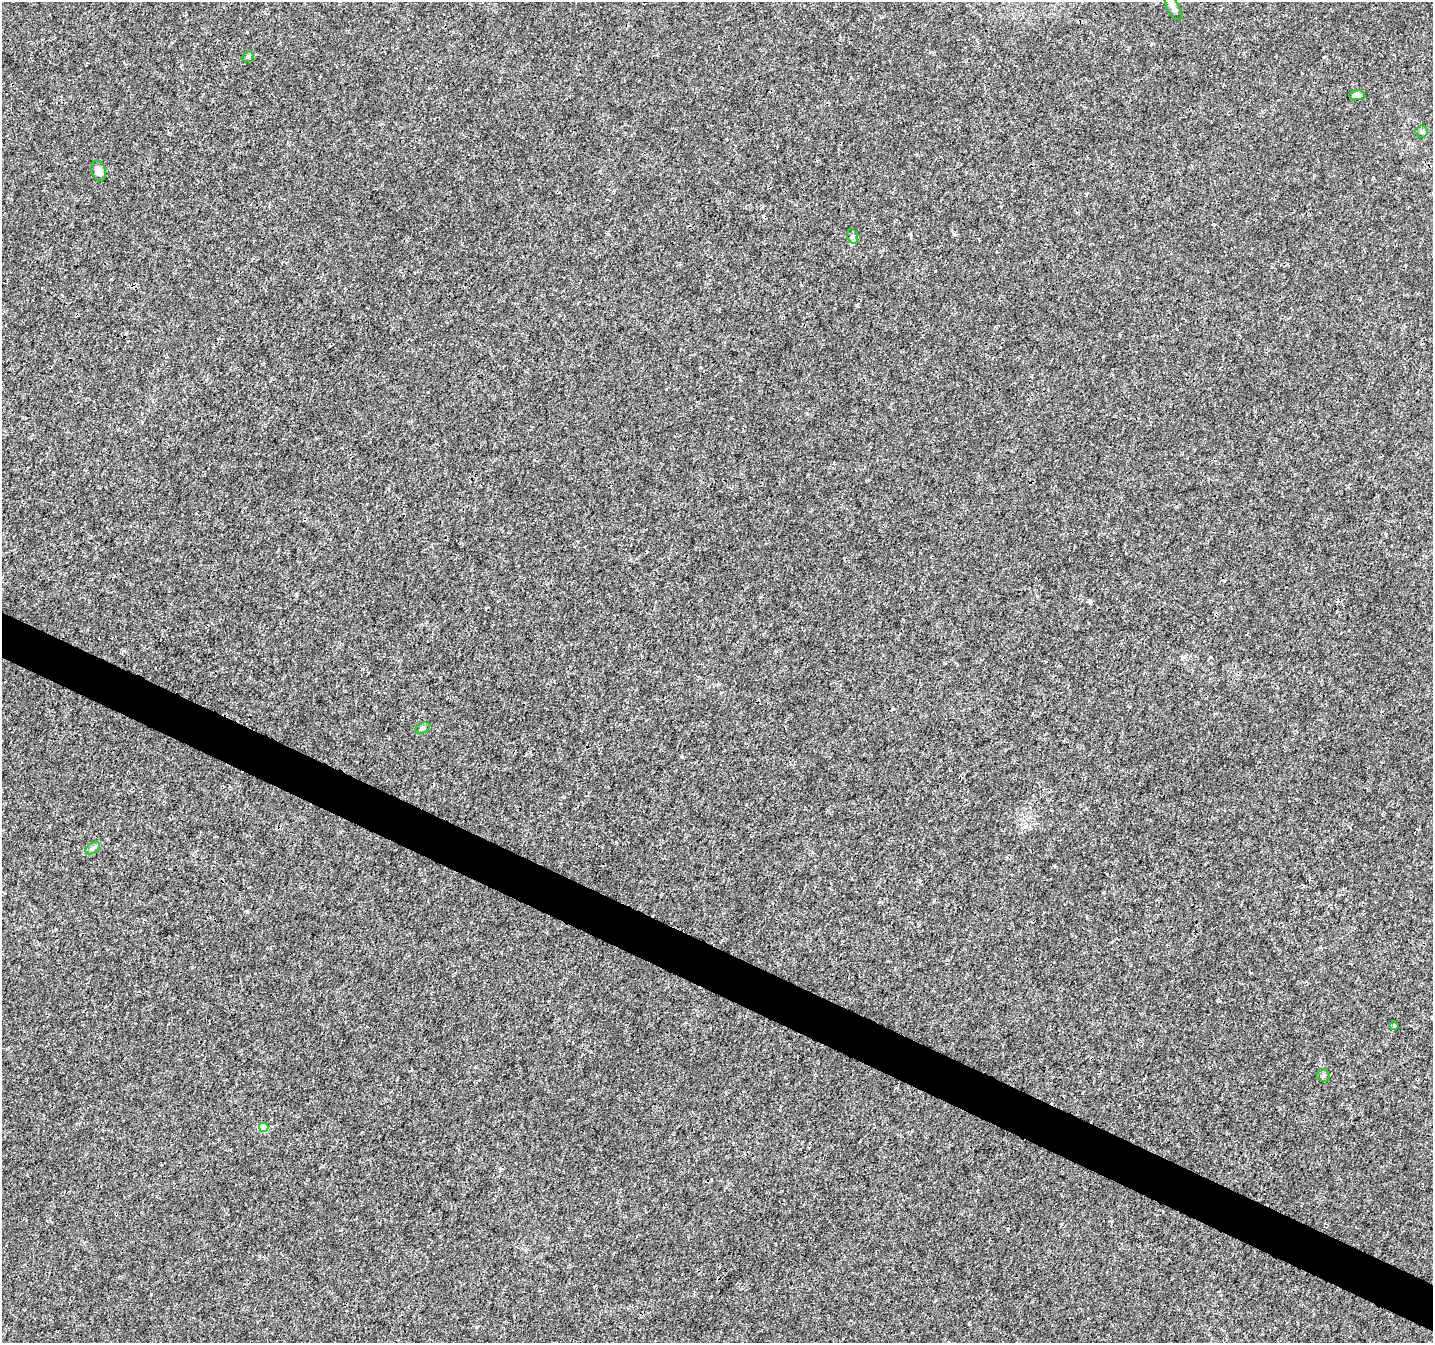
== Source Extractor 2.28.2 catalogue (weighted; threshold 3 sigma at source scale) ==
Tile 6 of 4 x 4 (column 2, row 2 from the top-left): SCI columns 1432-2862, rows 2885-4225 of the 5732 x 5835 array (HDU 1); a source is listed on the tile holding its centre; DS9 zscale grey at full resolution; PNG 1435 x 1345 px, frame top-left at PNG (2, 2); each listed source drawn as its Kron ellipse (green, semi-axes under 4 px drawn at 4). Shown black and unused: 3% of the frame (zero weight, under 3 of 4 exposures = <1% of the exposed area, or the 3 px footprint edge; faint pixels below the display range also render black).
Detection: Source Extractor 2.28.2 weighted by HDU 2 'WHT'; one run over the whole footprint, this tile lists its part. Background 0.001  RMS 9.2e-04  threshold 0.00415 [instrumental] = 3 sigma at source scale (4.5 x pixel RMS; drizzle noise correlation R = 1.50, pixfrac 1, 0.0396/0.0396 arcsec/px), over >= 5 px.
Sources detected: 11; all 11 listed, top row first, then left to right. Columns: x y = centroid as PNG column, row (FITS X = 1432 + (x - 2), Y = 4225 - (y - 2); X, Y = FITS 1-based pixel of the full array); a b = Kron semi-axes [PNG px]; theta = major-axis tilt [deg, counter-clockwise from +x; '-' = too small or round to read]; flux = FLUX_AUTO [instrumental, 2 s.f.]
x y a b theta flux
1173 7 14 6 -64 0.57
248 57 6 5 - 0.15
1357 95 8 5 2 0.4
1422 132 6 6 - 0.19
99 171 11 7 -74 0.59
852 236 7 5 -74 0.22
422 728 7 5 27 0.18
93 848 8 5 36 0.23
1394 1026 4 3 - 0.18
1323 1075 6 6 - 0.2
264 1127 5 4 - 2.1
Unlisted compact peaks at least as high as the median listed source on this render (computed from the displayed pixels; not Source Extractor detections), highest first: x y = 616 842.